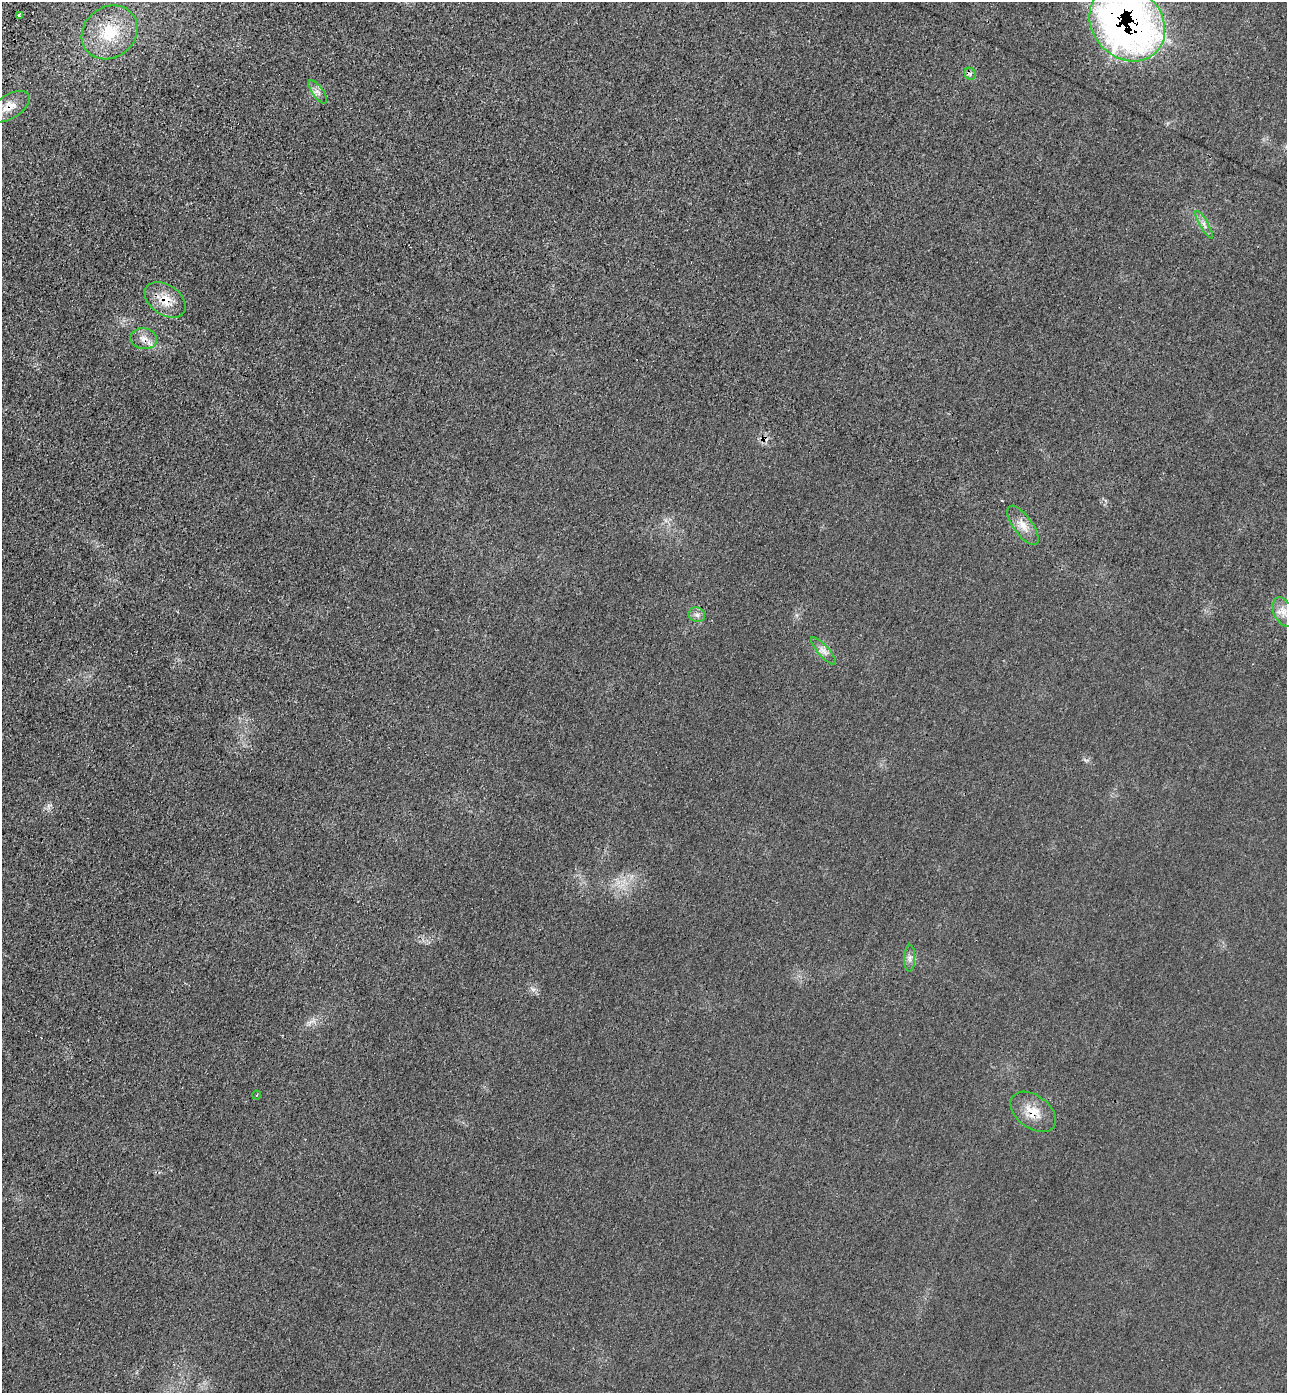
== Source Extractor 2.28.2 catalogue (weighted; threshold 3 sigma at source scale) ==
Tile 11 of 4 x 4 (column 3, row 3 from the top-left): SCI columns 2944-4228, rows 1442-2832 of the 5755 x 5659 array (HDU 1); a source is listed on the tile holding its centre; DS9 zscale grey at full resolution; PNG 1289 x 1395 px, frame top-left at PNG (2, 2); each listed source drawn as its Kron ellipse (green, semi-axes under 4 px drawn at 4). Shown black and unused: <1% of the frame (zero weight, under 3 of 4 exposures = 6% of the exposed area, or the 3 px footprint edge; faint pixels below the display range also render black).
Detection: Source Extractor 2.28.2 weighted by HDU 2 'WHT'; one run over the whole footprint, this tile lists its part. Background 0.0206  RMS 0.0051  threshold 0.0231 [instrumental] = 3 sigma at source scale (4.5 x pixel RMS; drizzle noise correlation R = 1.50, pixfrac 1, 0.05/0.05 arcsec/px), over >= 5 px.
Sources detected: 18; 2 cosmic-ray / hot-pixel residue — neither listed nor drawn; the other 16 listed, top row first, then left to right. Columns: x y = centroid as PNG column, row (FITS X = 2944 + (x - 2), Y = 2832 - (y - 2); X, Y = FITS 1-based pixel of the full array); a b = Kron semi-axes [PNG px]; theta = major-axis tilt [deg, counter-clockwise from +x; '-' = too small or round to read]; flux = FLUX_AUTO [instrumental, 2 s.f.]
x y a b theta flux
19 15 4 3 - 3.5
1127 23 41 34 -46 290
110 32 29 25 38 23
970 74 6 5 - 1.2
318 92 14 5 -54 2.5
9 107 22 12 32 6.4
1204 225 16 4 -60 2.3
165 300 23 15 -34 11
144 339 13 10 -8 4.4
1023 525 23 9 -54 6.1
1283 612 15 9 -66 5
697 615 8 7 - 2.2
824 651 18 5 -49 2.9
910 958 13 5 89 2.2
257 1095 4 3 - 0.45
1033 1112 25 16 -37 10
Overlapping masked pixels (flux is a lower limit): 5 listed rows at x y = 1127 23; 9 107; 165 300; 144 339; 1033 1112
Isophote crosses this tile's border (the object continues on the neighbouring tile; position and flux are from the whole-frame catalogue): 1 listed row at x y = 1127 23